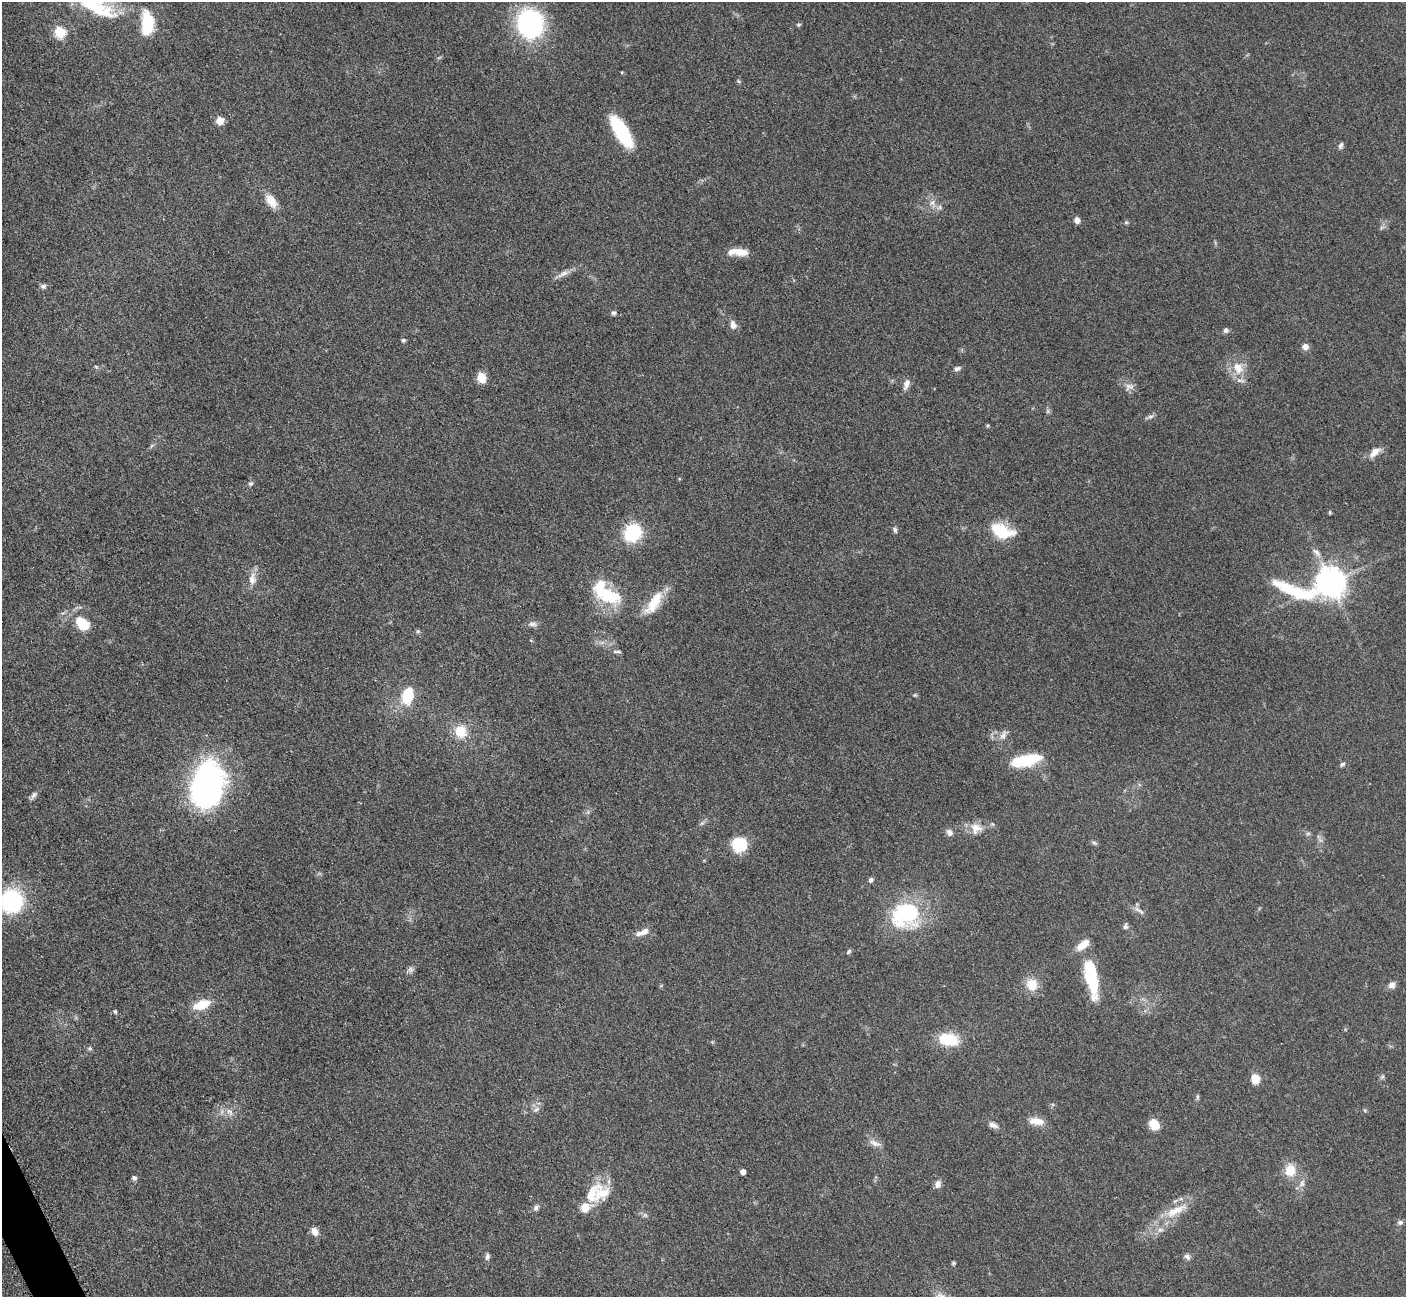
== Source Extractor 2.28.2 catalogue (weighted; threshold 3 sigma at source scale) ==
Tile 7 of 4 x 4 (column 3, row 2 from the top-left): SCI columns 2874-4277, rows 2778-4072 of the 5700 x 5663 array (HDU 1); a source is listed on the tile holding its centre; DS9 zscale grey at full resolution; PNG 1408 x 1299 px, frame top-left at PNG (2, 2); no overlay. Shown black and unused: <1% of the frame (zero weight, under 3 of 5 exposures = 3% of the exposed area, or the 3 px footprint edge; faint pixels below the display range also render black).
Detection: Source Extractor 2.28.2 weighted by HDU 2 'WHT'; one run over the whole footprint, this tile lists its part. Background 0.0531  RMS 0.0059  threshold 0.0264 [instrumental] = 3 sigma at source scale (4.5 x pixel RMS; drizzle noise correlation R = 1.50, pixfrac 1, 0.05/0.05 arcsec/px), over >= 5 px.
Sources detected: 104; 1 too faint to see at this stretch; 1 inside a brighter object's white glare — not listed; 9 inside a brighter listed object's ellipse — not listed separately; the other 93 listed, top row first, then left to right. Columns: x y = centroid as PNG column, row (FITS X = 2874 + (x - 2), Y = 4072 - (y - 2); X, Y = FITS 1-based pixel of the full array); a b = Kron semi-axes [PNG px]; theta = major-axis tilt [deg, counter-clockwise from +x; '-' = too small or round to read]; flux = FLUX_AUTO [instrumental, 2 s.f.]
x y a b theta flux
530 23 34 29 -76 67
147 24 23 11 -89 25
798 25 6 4 1 0.84
60 32 6 6 - 41
738 81 7 4 -33 0.77
220 121 5 5 - 14
622 131 32 12 -59 38
1341 145 8 5 71 1.6
271 201 17 10 -54 8.1
933 204 12 6 -61 3.1
1077 220 8 7 - 2.6
1126 222 5 5 - 0.86
742 252 18 9 -4 6.9
563 274 22 6 26 3.9
43 286 8 6 0 1.6
613 313 6 6 - 1.3
733 325 10 8 -75 3.4
1226 330 7 7 - 1.5
403 340 6 5 - 0.92
1305 346 7 7 - 3.3
1238 368 18 14 -54 10
957 369 9 5 26 1.8
481 378 11 9 -75 7
906 384 15 7 69 3.3
1129 386 13 9 15 3.2
1150 416 9 4 1 1.4
1375 452 17 9 41 5
251 484 6 6 - 1.2
1330 512 5 4 - 0.72
895 530 8 5 -68 1.4
1001 531 23 13 -21 24
633 533 16 14 49 34
1316 552 14 6 -49 3.2
252 579 18 10 84 5.5
1330 582 10 9 - 780
1297 592 79 18 -12 42
609 596 33 19 -22 26
654 603 33 12 57 16
82 623 17 12 -42 14
532 624 13 6 -1 2.3
418 631 6 5 - 0.94
617 652 12 3 -2 1.2
915 695 5 5 - 0.72
408 696 24 14 77 17
460 731 14 13 - 13
1003 735 16 8 55 3.5
1026 761 32 13 17 23
1342 764 7 5 22 1.3
206 786 39 25 77 210
34 795 13 5 57 2
976 828 16 15 - 7.1
949 832 9 7 -44 2.4
1308 833 7 4 1 0.98
1094 843 8 5 -20 1.1
740 844 13 12 - 25
871 880 6 5 - 1.6
12 901 17 16 - 68
1139 910 19 4 -37 2.4
906 915 39 32 20 50
1125 926 9 7 77 1.6
643 932 18 7 22 4.8
849 951 7 5 48 1.1
411 970 8 7 - 1.8
1091 976 43 14 -78 31
1032 985 14 13 - 10
1392 985 8 8 - 3
202 1005 14 8 19 17
115 1011 5 4 - 0.91
948 1039 20 12 -7 21
90 1048 6 5 - 0.99
1382 1077 6 4 44 1
1255 1079 9 8 - 8.2
1197 1097 7 4 89 0.93
536 1110 8 5 53 1.7
230 1112 13 6 -47 2.9
1037 1121 19 9 -7 6.9
1154 1124 9 7 -60 12
993 1125 13 6 -21 2.9
875 1143 18 7 -24 3.6
1290 1170 14 12 83 10
743 1172 4 4 - 3.6
134 1178 6 5 - 1.6
1302 1183 12 7 73 3
938 1184 11 7 73 2.9
591 1195 36 18 63 18
536 1208 8 6 58 1.7
1176 1211 36 11 27 14
1400 1222 8 6 2 1.5
1160 1230 8 5 -7 1.9
315 1231 10 7 -64 3.9
487 1256 9 6 74 1.6
1187 1256 9 6 -42 1.8
953 1263 6 4 21 0.81
Isophote crosses this tile's border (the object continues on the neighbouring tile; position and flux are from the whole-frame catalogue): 1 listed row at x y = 12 901